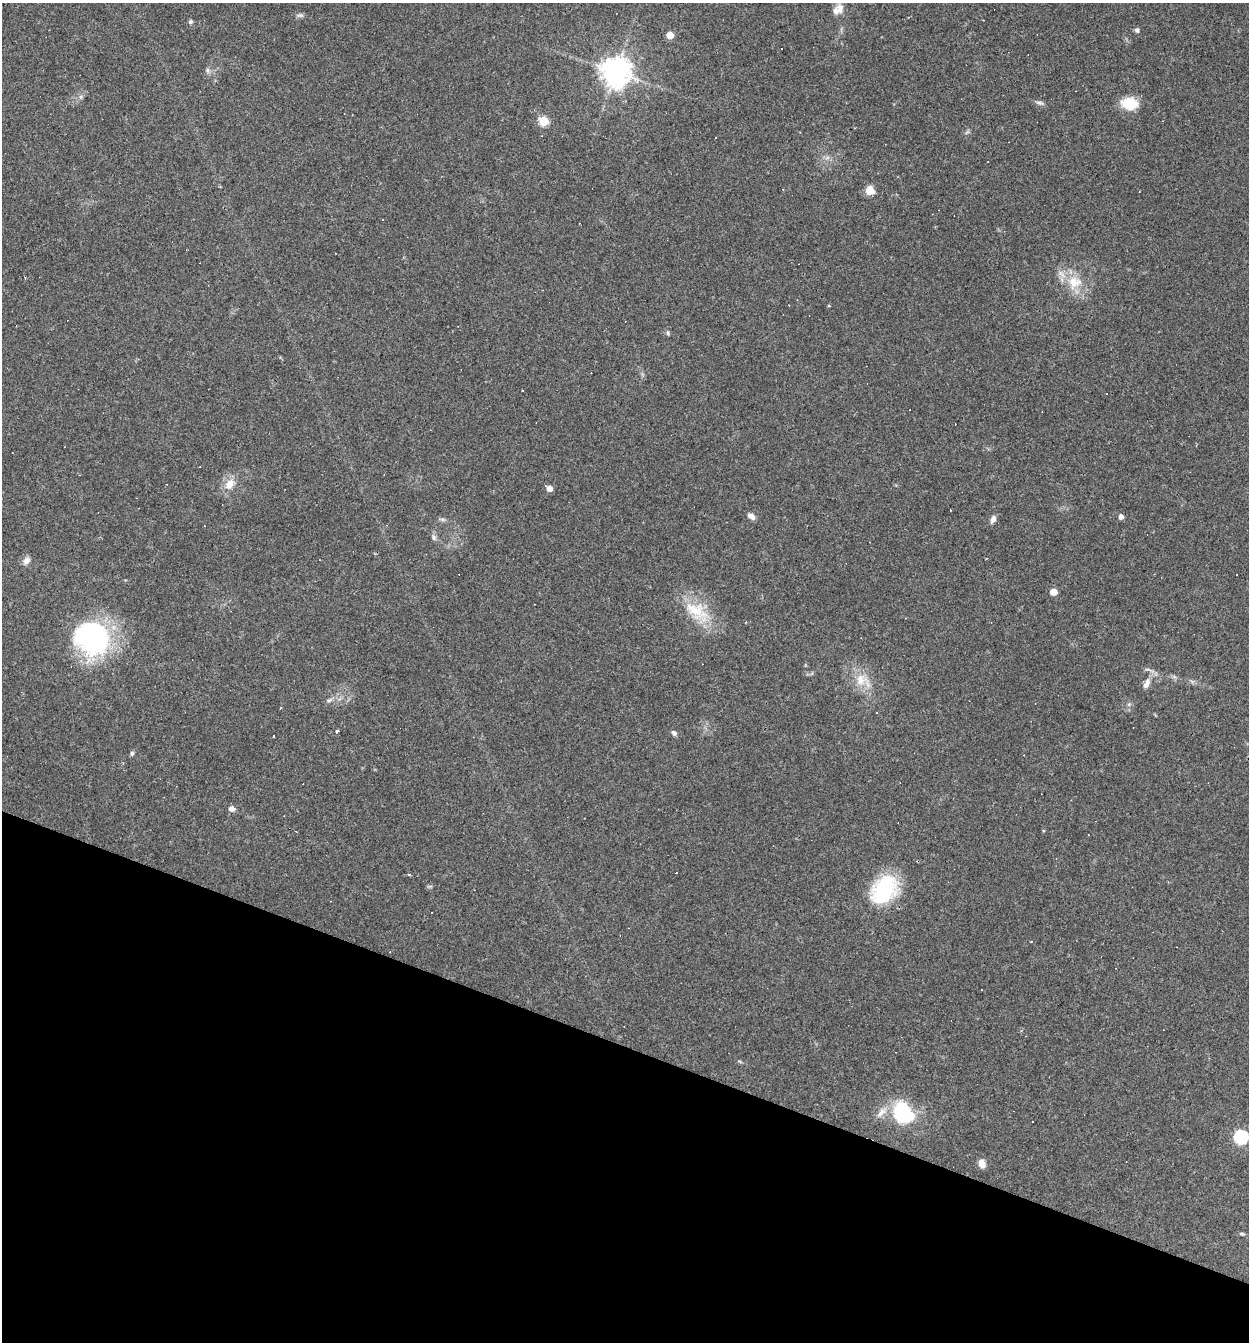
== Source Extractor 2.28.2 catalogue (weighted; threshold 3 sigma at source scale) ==
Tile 15 of 4 x 4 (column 3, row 4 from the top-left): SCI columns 2623-3869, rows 1-1340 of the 5373 x 5359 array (HDU 1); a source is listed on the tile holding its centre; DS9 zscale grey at full resolution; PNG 1251 x 1344 px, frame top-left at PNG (2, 3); no overlay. Shown black and unused: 22% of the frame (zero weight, under 3 of 4 exposures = <1% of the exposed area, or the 3 px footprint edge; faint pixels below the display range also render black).
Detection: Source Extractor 2.28.2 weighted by HDU 2 'WHT'; one run over the whole footprint, this tile lists its part. Background 0.0495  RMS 0.0057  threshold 0.0257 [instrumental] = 3 sigma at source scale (4.5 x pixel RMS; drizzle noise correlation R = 1.50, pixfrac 1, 0.05/0.05 arcsec/px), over >= 5 px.
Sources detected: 70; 1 too faint to see at this stretch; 22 cosmic-ray / hot-pixel residue — not listed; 2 inside a brighter listed object's ellipse — not listed separately; the other 45 listed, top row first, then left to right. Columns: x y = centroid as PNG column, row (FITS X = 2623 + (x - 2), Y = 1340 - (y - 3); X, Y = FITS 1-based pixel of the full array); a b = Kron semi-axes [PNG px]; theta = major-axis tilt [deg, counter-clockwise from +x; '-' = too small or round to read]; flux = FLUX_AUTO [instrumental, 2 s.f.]
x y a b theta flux
840 9 16 10 -80 4.7
300 15 11 4 4 1.4
190 22 5 5 - 0.99
1137 30 6 5 - 1.4
670 35 5 5 - 10
207 70 7 4 -90 1.2
616 72 10 9 - 700
81 97 6 4 89 1.1
1040 103 12 4 -13 1.5
1129 103 17 13 -4 14
543 121 5 5 - 27
716 138 3 3 - 3.7
783 189 3 3 - 0.43
870 190 5 5 - 20
1074 282 21 19 13 14
789 305 2 2 - 0.29
668 333 7 3 83 0.81
229 484 16 11 48 6.9
549 488 6 5 - 4.1
751 516 10 6 -31 2.6
1121 517 4 4 - 2.6
443 519 8 5 -19 1.3
993 519 9 6 65 2.5
433 537 9 6 -60 1.7
320 560 2 2 - 0.37
26 561 10 7 52 2.9
1053 592 5 5 - 8.4
697 611 42 21 -35 23
93 637 34 30 -29 110
862 680 26 16 -33 13
1146 684 15 7 64 3.6
329 700 8 4 36 1.2
337 731 4 3 - 2.8
674 733 8 5 -44 1.5
273 736 3 3 - 1.2
132 753 6 5 - 1.1
232 808 5 5 - 4.1
409 874 3 3 - 0.83
884 889 28 20 53 54
432 912 2 2 - 0.57
882 1112 19 8 40 5.6
902 1113 23 18 -55 41
1241 1137 7 6 - 88
982 1164 10 7 -67 3.8
1242 1234 6 4 -1 0.79